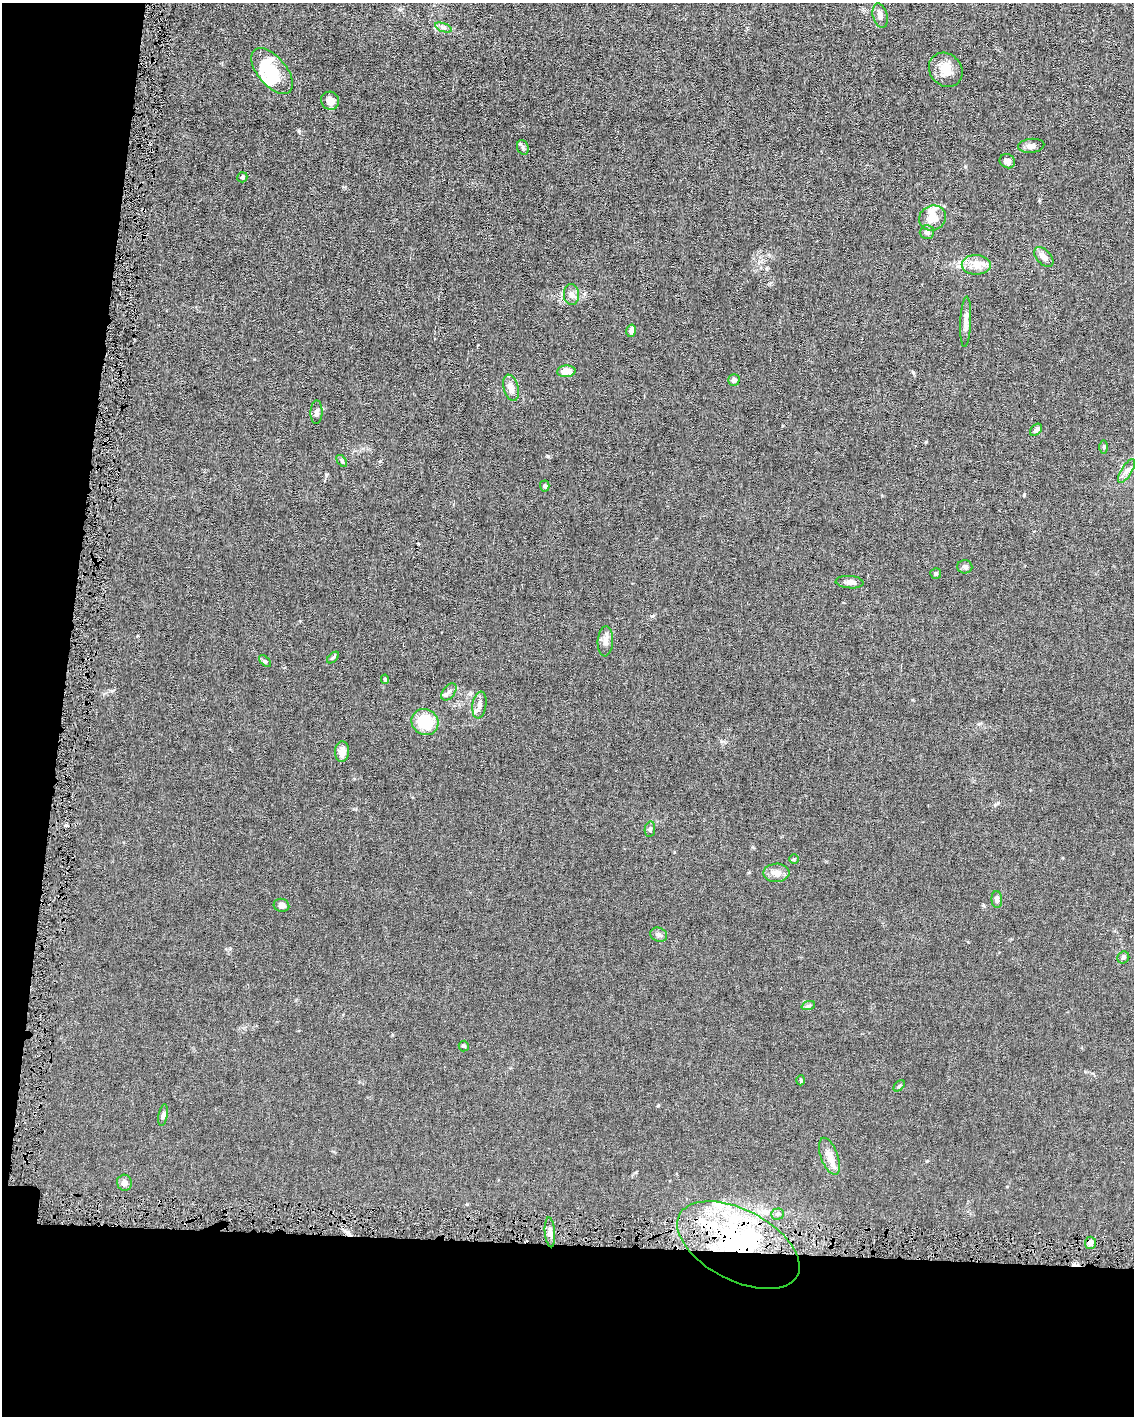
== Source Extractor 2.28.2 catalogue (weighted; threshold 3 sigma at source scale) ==
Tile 9 of 4 x 3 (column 1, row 3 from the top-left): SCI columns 1-1132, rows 106-1519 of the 4530 x 4563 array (HDU 1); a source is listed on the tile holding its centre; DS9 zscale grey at full resolution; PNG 1136 x 1418 px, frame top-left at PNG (2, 3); each listed source drawn as its Kron ellipse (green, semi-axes under 4 px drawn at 4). Shown black and unused: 18% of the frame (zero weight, under 4 of 8 exposures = <1% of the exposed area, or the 3 px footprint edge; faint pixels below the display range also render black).
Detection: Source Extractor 2.28.2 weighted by HDU 2 'WHT'; one run over the whole footprint, this tile lists its part. Background 0.0156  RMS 0.0023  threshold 0.00958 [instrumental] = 3 sigma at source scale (4.09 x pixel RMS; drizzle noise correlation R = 1.36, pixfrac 0.8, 0.05/0.05 arcsec/px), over >= 5 px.
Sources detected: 62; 3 inside a brighter object's white glare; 1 cosmic-ray / hot-pixel residue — neither listed nor drawn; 4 inside a brighter listed object's ellipse — not listed separately; the other 54 listed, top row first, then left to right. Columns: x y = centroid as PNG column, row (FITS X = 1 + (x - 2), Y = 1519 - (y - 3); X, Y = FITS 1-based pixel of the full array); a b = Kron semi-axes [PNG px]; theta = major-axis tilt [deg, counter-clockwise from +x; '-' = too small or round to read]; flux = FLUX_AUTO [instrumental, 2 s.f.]
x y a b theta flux
880 16 12 7 -75 1.1
443 27 9 4 -18 0.54
946 70 18 15 -48 3.1
272 71 27 14 -50 5.9
330 101 9 8 - 1.3
1031 146 13 7 5 1.1
523 147 7 5 -70 0.46
1007 161 8 7 - 0.79
242 177 5 5 - 0.51
932 218 14 12 27 3.1
927 232 7 7 - 0.71
1044 257 12 7 -48 1.5
976 265 14 10 -1 2.1
571 294 10 7 -88 1
966 322 25 5 87 1.4
631 331 6 5 - 0.98
566 371 9 6 3 2.5
734 380 5 5 - 0.64
511 388 13 7 -76 1.4
316 412 12 6 88 0.62
1036 430 7 5 47 0.65
1104 447 7 4 90 0.33
342 461 7 3 -54 0.29
1127 471 13 5 58 0.93
545 486 5 5 - 0.42
965 567 7 6 - 0.61
936 574 5 5 - 0.32
850 582 14 6 -4 0.95
605 641 15 7 87 1.2
333 657 7 4 44 0.33
265 661 7 4 -44 0.34
385 679 5 4 - 0.31
449 692 10 6 53 0.71
479 705 13 7 81 1.1
425 722 14 12 -33 8.1
342 752 10 7 87 1.8
650 829 8 5 80 0.44
794 859 5 4 - 0.24
776 873 13 9 2 1.5
997 899 8 5 -88 0.61
281 905 8 6 -14 0.96
659 935 9 7 -24 0.65
1123 958 6 5 - 0.43
808 1006 7 4 19 0.38
464 1046 5 5 - 0.28
801 1080 5 3 - 0.21
899 1086 6 4 45 0.26
163 1115 11 4 80 0.55
829 1156 19 8 -69 2
124 1183 8 7 - 0.94
777 1214 6 5 - 0.43
550 1232 15 5 -85 1
1090 1243 6 5 - 1.1
738 1245 66 35 -27 46
Overlapping masked pixels (flux is a lower limit): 2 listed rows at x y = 1090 1243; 738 1245
Unlisted compact peaks at least as high as the median listed source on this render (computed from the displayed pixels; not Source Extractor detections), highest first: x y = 548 456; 299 131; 913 372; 652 616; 1024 495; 658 1106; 926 442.